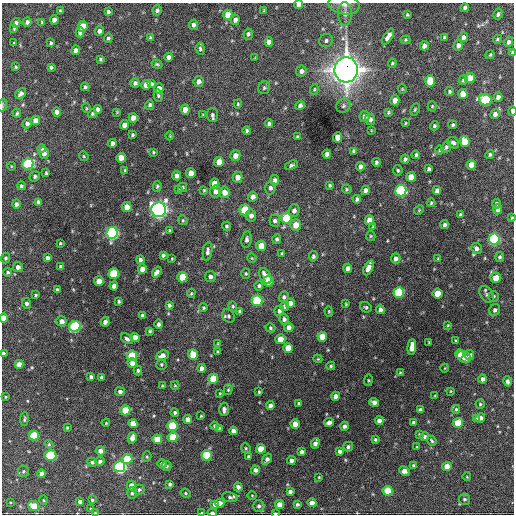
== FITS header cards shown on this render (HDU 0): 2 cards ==
NAXIS1  =                  512 / Axis length
NAXIS2  =                  512 / Axis length

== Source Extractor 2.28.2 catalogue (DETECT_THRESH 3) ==
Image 512 x 512 px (HDU 0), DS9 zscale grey, 1 PNG px = 1 image px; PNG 516 x 516 px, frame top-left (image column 1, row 512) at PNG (2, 3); each listed source drawn as its Kron ellipse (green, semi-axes under 4 px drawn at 4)
Background 1720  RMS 39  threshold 117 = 3 sigma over >= 5 px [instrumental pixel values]
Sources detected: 379; all 379 listed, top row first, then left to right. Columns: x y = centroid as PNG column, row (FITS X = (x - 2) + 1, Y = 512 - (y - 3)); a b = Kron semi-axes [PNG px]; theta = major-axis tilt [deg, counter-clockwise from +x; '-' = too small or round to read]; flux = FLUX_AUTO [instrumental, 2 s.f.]
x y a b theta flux
344 4 16 10 -11 2.0e+04
298 5 4 4 - 1.4e+04
465 8 4 4 - 7.3e+03
157 10 5 4 - 6.1e+03
264 10 3 3 - 2.2e+03
60 11 3 3 - 3.9e+03
108 12 4 4 - 5.4e+03
345 14 12 7 -89 1.4e+04
498 14 6 4 59 6.5e+03
228 15 5 4 - 3.3e+04
407 15 3 2 - 2.6e+03
54 20 4 4 - 1.6e+04
235 20 5 4 - 1.1e+04
27 22 4 4 - 8.2e+03
42 22 3 3 - 3.2e+03
16 23 5 4 - 6.0e+03
194 25 5 4 - 1.0e+04
83 26 5 5 - 5.8e+04
14 29 4 3 - 2.9e+03
99 31 5 4 - 1.1e+04
80 32 5 4 - 1.4e+04
248 34 5 5 - 6.2e+03
388 37 9 4 58 1.7e+04
463 37 5 4 - 1.1e+04
108 38 5 4 - 4.3e+03
150 38 4 3 - 3.6e+03
444 38 3 3 - 4.0e+03
497 39 4 4 - 3.5e+03
405 40 5 4 - 3.0e+03
326 41 7 6 - 6.8e+03
269 42 5 4 - 1.5e+04
509 42 5 4 - 8.7e+03
14 43 4 3 - 2.3e+03
51 43 3 3 - 3.6e+03
458 45 5 4 - 1.1e+04
424 46 4 4 - 1.3e+04
200 49 6 4 -84 5.0e+03
76 50 4 4 - 1.1e+04
512 52 4 3 - 4.5e+03
490 55 4 3 - 2.7e+03
169 57 4 4 - 9.0e+03
255 58 4 4 - 2.0e+03
100 59 3 3 - 3.4e+03
392 63 5 3 - 3.3e+03
157 64 5 4 - 4.0e+03
16 67 4 3 - 2.9e+03
51 67 4 4 - 4.8e+03
346 70 13 11 85 3.1e+06
301 71 5 5 - 9.4e+03
470 78 5 5 - 4.9e+04
463 80 5 4 - 4.6e+03
199 81 5 5 - 1.2e+04
430 81 6 5 - 6.4e+04
135 83 5 4 - 6.8e+03
152 84 4 3 - 5.0e+03
146 85 5 4 - 2.0e+04
85 87 4 3 - 4.0e+03
264 88 6 6 - 4.9e+03
159 89 5 4 - 2.0e+04
314 89 5 4 - 3.2e+03
402 89 4 4 - 2.5e+03
449 91 5 4 - 4.3e+03
21 93 6 4 44 8.5e+03
463 94 5 5 - 2.9e+04
158 95 6 4 -76 3.9e+03
498 97 4 4 - 1.2e+04
395 100 5 4 - 1.9e+04
485 100 6 5 - 1.8e+05
238 104 4 3 - 2.8e+03
3 105 6 4 72 3.1e+03
150 105 5 4 - 5.3e+03
300 105 5 4 - 7.2e+03
343 106 7 6 - 6.3e+03
432 106 5 4 - 3.3e+03
86 108 5 3 - 2.4e+03
98 109 4 4 - 8.1e+03
415 109 6 4 63 3.5e+03
185 110 5 4 - 2.4e+04
512 111 5 2 - 1.2e+04
57 112 4 4 - 1.3e+04
117 112 3 3 - 2.3e+03
388 112 3 3 - 3.5e+03
17 113 4 3 - 3.9e+03
92 114 4 4 - 4.2e+03
495 114 5 4 - 1.1e+04
203 115 4 3 - 2.5e+03
212 115 7 5 -87 6.9e+03
365 117 5 5 - 1.0e+04
133 118 5 4 - 1.8e+04
370 119 5 5 - 8.9e+03
35 120 4 4 - 1.7e+04
27 123 5 4 - 9.7e+03
405 123 4 3 - 2.2e+03
269 124 4 4 - 6.3e+03
124 125 4 4 - 1.7e+04
453 125 4 4 - 4.1e+03
434 126 5 4 - 4.1e+03
371 130 4 2 - 1.8e+03
247 131 4 4 - 4.1e+03
132 135 3 3 - 3.7e+03
170 136 4 3 - 2.1e+03
297 137 4 3 - 3.9e+03
338 137 5 4 - 3.1e+04
465 141 6 5 - 5.6e+04
112 143 4 4 - 9.9e+03
453 143 6 5 - 6.3e+03
446 147 6 4 65 6.0e+03
42 149 4 4 - 3.2e+03
439 150 4 3 - 2.2e+03
354 151 4 3 - 5.4e+03
153 152 3 2 - 2.6e+03
44 153 6 5 - 1.4e+04
327 154 4 4 - 1.2e+04
490 154 4 4 - 5.0e+03
416 155 4 3 - 4.7e+03
84 156 5 4 - 2.9e+03
235 156 5 5 - 1.9e+04
121 158 5 4 - 2.8e+04
405 159 4 3 - 5.5e+03
219 162 5 5 - 3.6e+04
376 162 4 3 - 5.0e+03
28 164 5 5 - 2.9e+05
291 165 6 4 22 5.0e+03
471 165 5 4 - 2.6e+04
11 166 4 3 - 1.9e+03
360 167 4 4 - 1.1e+04
429 169 4 3 - 5.4e+03
125 170 4 3 - 3.1e+03
398 170 5 4 - 3.6e+03
46 173 4 3 - 3.0e+03
191 173 5 4 - 2.2e+04
35 176 5 4 - 5.3e+03
176 176 4 4 - 1.2e+04
238 177 5 5 - 2.0e+04
411 177 5 4 - 3.1e+04
275 180 5 4 - 1.0e+04
215 184 5 4 - 4.1e+04
330 185 3 3 - 3.7e+03
21 186 4 4 - 4.9e+03
157 186 5 4 - 4.3e+03
183 187 5 4 - 3.7e+03
270 188 6 5 - 8.3e+03
347 189 5 4 - 3.0e+03
178 190 4 3 - 2.6e+03
204 190 4 4 - 2.7e+03
366 190 5 4 - 1.1e+04
216 191 6 5 - 1.2e+04
401 191 6 5 - 4.3e+05
437 191 4 4 - 1.1e+04
224 192 6 5 - 2.4e+04
253 197 5 4 - 1.4e+04
357 199 4 3 - 5.8e+03
38 202 4 4 - 8.2e+03
431 203 4 3 - 3.6e+03
16 204 5 4 - 7.4e+03
497 204 5 4 - 5.2e+03
127 207 5 5 - 3.7e+04
498 209 5 4 - 8.9e+03
159 210 7 7 - 1.3e+06
245 210 5 5 - 7.9e+04
419 210 5 4 - 2.9e+03
294 211 6 5 - 1.2e+04
460 215 4 3 - 4.3e+03
251 216 6 5 - 1.3e+04
286 218 5 5 - 1.1e+05
512 218 3 3 - 2.5e+03
183 220 5 4 - 3.5e+03
369 220 5 4 - 3.3e+04
275 221 6 5 - 7.7e+03
296 225 5 5 - 3.5e+04
444 225 4 4 - 6.9e+03
226 226 4 4 - 3.7e+03
373 227 4 3 - 2.8e+03
169 230 3 3 - 2.5e+03
112 233 6 5 - 5.9e+05
371 236 5 4 - 3.0e+03
247 239 8 5 81 8.6e+03
277 239 5 4 - 5.7e+03
494 239 5 5 - 4.0e+05
60 243 3 2 - 2.8e+03
261 246 5 5 - 4.4e+04
476 248 5 5 - 9.6e+03
207 251 9 4 81 7.5e+03
282 254 4 3 - 3.6e+03
163 255 4 4 - 5.6e+03
313 256 5 4 - 5.5e+03
500 257 5 4 - 4.8e+03
5 258 5 4 - 4.7e+03
47 258 4 3 - 7.6e+03
252 258 5 4 - 2.8e+03
172 259 3 2 - 2.2e+03
396 259 5 4 - 1.1e+04
438 259 3 3 - 3.4e+03
140 260 4 4 - 6.9e+03
61 266 4 4 - 5.5e+03
18 267 5 5 - 1.1e+04
348 268 4 4 - 1.3e+04
368 268 8 4 66 1.8e+04
142 269 5 4 - 2.5e+04
8 272 4 4 - 4.1e+03
157 272 6 4 54 1.2e+04
246 273 5 4 - 3.6e+03
114 274 5 5 - 1.6e+05
265 276 8 5 -63 2.4e+04
182 277 5 5 - 7.8e+04
210 277 5 5 - 9.0e+03
496 278 5 5 - 3.3e+04
99 281 5 4 - 2.5e+04
268 281 5 5 - 5.0e+04
114 286 4 4 - 1.5e+04
259 286 5 4 - 4.4e+03
57 290 4 3 - 5.0e+03
399 292 5 5 - 1.9e+05
191 293 4 3 - 3.1e+03
438 294 5 5 - 4.8e+04
487 294 9 6 -55 6.8e+03
36 295 4 3 - 2.9e+03
494 296 5 5 - 3.5e+03
284 297 5 5 - 5.8e+03
119 301 3 3 - 4.2e+03
257 301 5 5 - 2.0e+05
26 303 5 4 - 6.8e+03
290 303 5 4 - 2.1e+04
346 304 4 3 - 2.4e+03
169 305 4 4 - 6.8e+03
233 306 5 4 - 3.6e+03
285 306 5 4 - 6.6e+03
366 307 6 5 - 4.6e+03
203 308 4 3 - 2.9e+03
380 309 5 4 - 8.8e+03
495 310 6 5 - 7.8e+03
279 311 5 4 - 6.8e+03
329 311 5 4 - 3.3e+03
240 312 4 3 - 6.3e+03
142 315 4 4 - 5.5e+03
228 316 7 5 -53 5.9e+03
4 318 5 4 - 3.3e+04
284 319 5 4 - 6.8e+03
62 321 5 5 - 1.3e+04
105 322 4 4 - 1.1e+04
158 324 5 4 - 6.9e+03
448 325 3 2 - 2.3e+03
75 327 6 5 - 3.0e+05
289 327 4 4 - 1.3e+04
270 328 5 4 - 3.9e+03
150 331 4 3 - 3.8e+03
135 337 4 4 - 2.0e+04
322 337 5 5 - 3.4e+04
127 339 6 4 -38 6.4e+03
280 339 5 5 - 3.9e+04
455 341 4 2 - 2.4e+03
429 342 3 3 - 2.3e+03
218 343 3 2 - 1.9e+03
412 347 8 4 86 2.6e+04
288 348 5 5 - 3.6e+04
217 352 3 3 - 2.9e+03
3 353 4 3 - 5.0e+03
460 354 4 4 - 1.5e+04
193 355 5 5 - 5.4e+04
469 355 5 4 - 7.4e+03
132 356 5 5 - 1.1e+05
162 356 7 5 26 1.5e+04
464 357 7 5 -29 2.3e+04
318 359 4 3 - 2.4e+03
132 363 5 4 - 1.8e+04
19 364 4 4 - 1.9e+04
161 364 5 5 - 3.7e+03
331 366 4 4 - 3.4e+03
202 368 4 4 - 1.5e+04
445 368 4 3 - 1.9e+03
138 371 5 3 - 4.8e+03
400 372 4 3 - 2.4e+03
91 377 4 4 - 7.2e+03
101 377 3 3 - 4.1e+03
213 379 5 5 - 8.7e+04
483 379 4 4 - 8.7e+03
368 380 6 3 83 2.8e+03
507 381 5 4 - 7.3e+03
175 385 4 4 - 2.6e+03
162 386 4 3 - 2.7e+03
228 390 5 4 - 3.6e+03
451 391 4 2 - 2.1e+03
120 392 5 4 - 7.7e+03
259 392 3 3 - 2.9e+03
220 393 3 2 - 2.3e+03
336 396 4 4 - 1.6e+04
435 396 3 2 - 2.1e+03
6 397 3 3 - 2.6e+03
374 402 5 4 - 1.2e+04
299 403 4 3 - 4.7e+03
480 404 4 4 - 3.3e+03
270 405 4 4 - 1.0e+04
224 409 7 4 -89 9.1e+03
456 409 4 3 - 3.3e+03
125 410 5 5 - 7.3e+04
420 410 4 4 - 1.0e+04
175 412 4 4 - 5.6e+03
201 416 3 3 - 2.3e+03
480 418 5 4 - 1.2e+04
24 419 7 4 85 4.1e+03
477 419 4 3 - 6.8e+03
188 420 4 4 - 2.0e+04
379 421 4 4 - 1.8e+04
329 422 5 4 - 1.2e+04
414 422 4 3 - 7.0e+03
106 423 4 3 - 2.6e+03
458 423 5 5 - 5.3e+04
133 424 4 4 - 3.1e+04
295 424 5 4 - 2.6e+04
172 426 5 5 - 1.4e+05
215 426 4 4 - 4.6e+03
344 426 4 4 - 6.7e+03
67 428 4 3 - 3.1e+03
219 428 4 4 - 3.6e+03
233 431 4 4 - 1.4e+04
419 434 4 3 - 2.5e+03
34 436 5 5 - 1.2e+05
173 437 5 5 - 8.5e+04
425 437 4 4 - 5.3e+03
132 438 6 4 73 1.8e+04
157 439 5 5 - 5.3e+04
375 439 4 3 - 4.0e+03
432 441 5 3 - 3.7e+03
315 443 5 4 - 1.3e+04
49 444 4 4 - 3.1e+03
348 447 5 4 - 6.1e+03
417 447 3 2 - 1.9e+03
246 448 5 4 - 3.4e+03
261 449 5 4 - 3.9e+04
100 451 5 4 - 1.4e+04
340 451 4 4 - 8.0e+03
301 452 4 4 - 8.3e+03
50 455 6 5 - 1.5e+05
207 455 5 5 - 1.4e+05
147 457 5 4 - 3.3e+03
248 457 3 3 - 4.0e+03
127 459 5 5 - 8.1e+04
267 459 6 4 55 1.1e+04
291 460 4 4 - 1.0e+04
100 461 4 4 - 7.7e+03
92 462 5 4 - 5.5e+03
162 464 5 4 - 7.4e+03
167 466 5 5 - 4.7e+03
413 466 3 3 - 3.7e+03
447 466 4 4 - 2.4e+04
120 467 5 5 - 5.5e+05
255 470 4 4 - 1.1e+04
23 471 6 5 - 4.7e+03
404 471 5 4 - 1.9e+04
42 474 4 4 - 1.6e+04
319 477 3 3 - 2.3e+03
467 477 4 3 - 1.9e+03
170 484 4 3 - 5.0e+03
131 486 5 5 - 2.1e+04
238 487 4 4 - 1.0e+04
139 490 5 5 - 4.6e+03
290 491 4 4 - 8.7e+03
388 491 5 5 - 7.6e+04
132 493 6 5 - 4.6e+03
186 493 5 4 - 3.5e+03
252 495 4 3 - 2.4e+03
230 497 8 5 -9 6.4e+03
464 499 5 5 - 5.4e+03
43 500 4 3 - 2.3e+03
92 500 3 3 - 3.1e+03
80 501 4 3 - 7.3e+03
10 502 4 2 - 2.0e+03
220 503 4 4 - 1.6e+04
312 503 4 4 - 2.0e+04
214 504 4 4 - 1.0e+04
279 504 4 4 - 2.5e+04
297 504 4 4 - 5.7e+03
33 506 5 5 - 4.5e+04
259 506 6 5 - 7.2e+03
91 509 4 3 - 2.3e+03
95 513 4 3 - 2.6e+03
202 513 3 2 - 2.6e+03
212 513 5 3 - 9.7e+03
275 513 4 2 - 3.6e+03
At the frame edge (FLAGS 8, measured only in part): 12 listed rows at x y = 344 4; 298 5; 512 52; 3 105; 512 111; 512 218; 4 318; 3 353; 95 513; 202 513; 212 513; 275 513